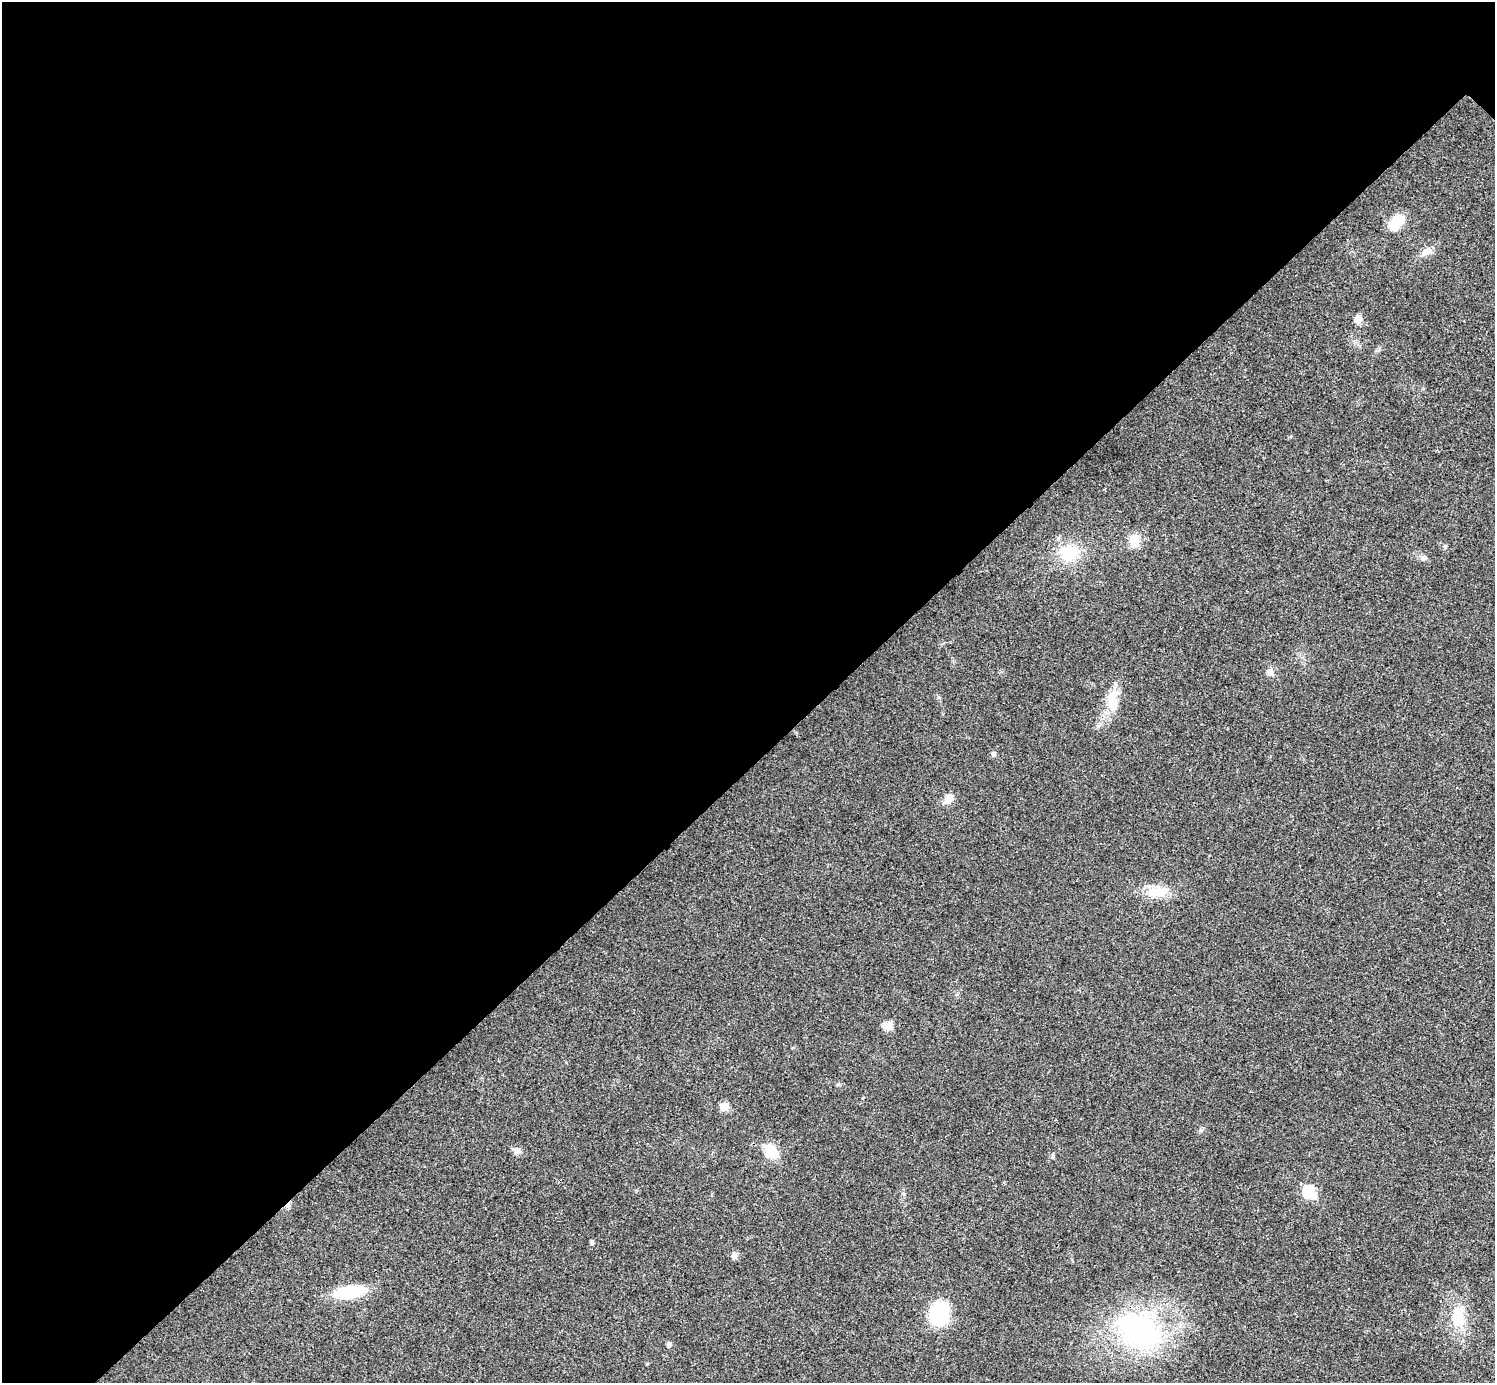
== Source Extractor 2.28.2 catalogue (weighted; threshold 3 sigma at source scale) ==
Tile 5 of 4 x 4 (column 1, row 2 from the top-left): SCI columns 7-1499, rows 3063-4443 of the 5991 x 5991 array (HDU 1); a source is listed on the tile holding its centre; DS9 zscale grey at full resolution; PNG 1497 x 1385 px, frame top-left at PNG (2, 2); no overlay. Shown black and unused: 55% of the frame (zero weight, under 3 of 4 exposures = <1% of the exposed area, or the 3 px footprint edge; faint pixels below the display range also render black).
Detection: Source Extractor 2.28.2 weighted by HDU 2 'WHT'; one run over the whole footprint, this tile lists its part. Background 0.0218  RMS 0.0053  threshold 0.0241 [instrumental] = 3 sigma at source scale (4.5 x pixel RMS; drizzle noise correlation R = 1.50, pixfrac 1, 0.05/0.05 arcsec/px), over >= 5 px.
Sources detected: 25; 1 cosmic-ray / hot-pixel residue — not listed; the other 24 listed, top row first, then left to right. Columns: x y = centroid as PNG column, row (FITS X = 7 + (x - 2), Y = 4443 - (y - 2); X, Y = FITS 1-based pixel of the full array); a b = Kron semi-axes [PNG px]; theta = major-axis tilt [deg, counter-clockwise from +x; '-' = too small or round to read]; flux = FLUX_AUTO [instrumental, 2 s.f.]
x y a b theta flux
1397 222 18 9 51 16
1427 251 14 8 33 3.8
1358 319 9 8 - 3.3
1134 540 14 11 89 7.4
1069 553 19 17 16 19
1423 557 9 7 -27 1.8
1270 672 11 8 83 2.5
1113 703 19 14 87 10
994 754 7 6 - 1
948 799 12 8 57 4.7
1156 892 31 13 7 11
888 1026 11 9 48 4.1
724 1106 5 5 - 12
518 1151 9 7 55 1.8
771 1151 13 9 -42 14
1053 1157 6 4 89 0.71
1309 1192 7 6 - 43
592 1242 4 4 - 1.2
734 1255 9 7 45 1.9
350 1292 30 11 8 27
939 1313 18 15 83 41
1458 1317 21 14 86 16
1139 1331 45 30 -33 100
669 1345 6 5 - 1.2
Unlisted compact peaks at least as high as the median listed source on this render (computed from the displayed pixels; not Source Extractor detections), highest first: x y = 1445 546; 1201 1130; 938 697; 647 1364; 904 1194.